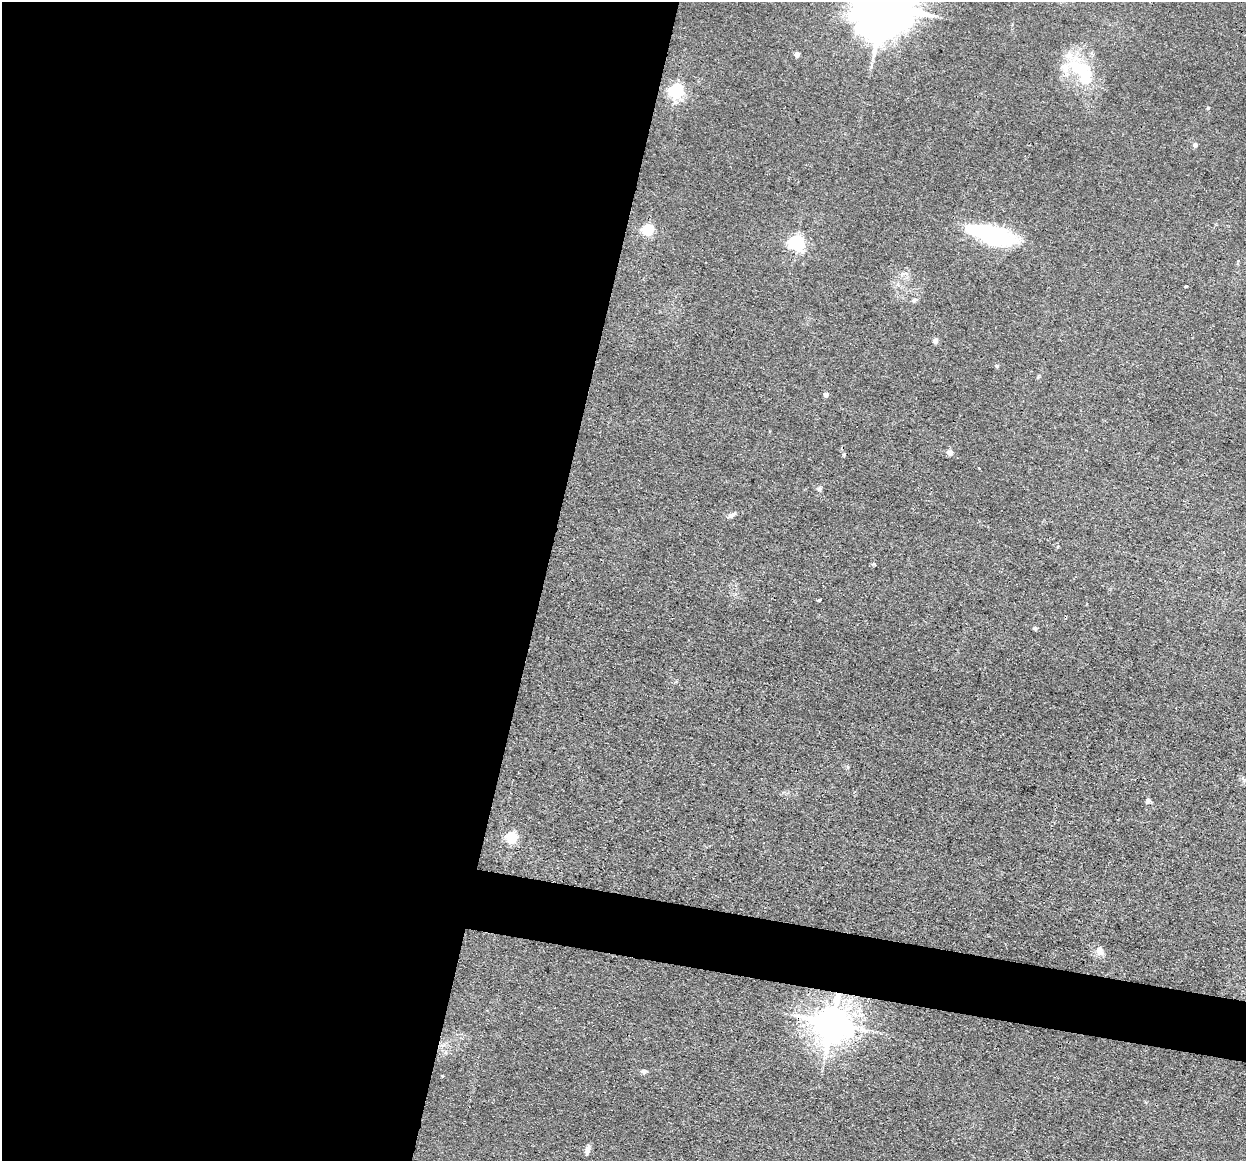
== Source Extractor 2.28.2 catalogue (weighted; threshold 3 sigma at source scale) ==
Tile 5 of 4 x 4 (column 1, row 2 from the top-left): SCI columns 1-1244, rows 2561-3719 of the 4975 x 5000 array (HDU 1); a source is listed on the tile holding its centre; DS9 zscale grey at full resolution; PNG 1248 x 1163 px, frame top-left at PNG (2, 2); no overlay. Shown black and unused: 47% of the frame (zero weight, under 3 of 4 exposures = <1% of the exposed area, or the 3 px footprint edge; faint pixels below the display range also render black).
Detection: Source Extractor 2.28.2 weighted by HDU 2 'WHT'; one run over the whole footprint, this tile lists its part. Background 0.046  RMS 0.0054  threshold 0.0245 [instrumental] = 3 sigma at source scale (4.5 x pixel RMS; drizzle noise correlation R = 1.50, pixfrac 1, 0.05/0.05 arcsec/px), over >= 5 px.
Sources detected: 30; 1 inside a brighter object's white glare — not listed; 2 inside a brighter listed object's ellipse — not listed separately; the other 27 listed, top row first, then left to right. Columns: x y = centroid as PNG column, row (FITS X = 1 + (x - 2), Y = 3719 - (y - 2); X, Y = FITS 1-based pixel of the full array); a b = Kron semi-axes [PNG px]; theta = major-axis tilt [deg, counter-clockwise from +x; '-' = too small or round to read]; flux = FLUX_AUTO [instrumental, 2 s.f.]
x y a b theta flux
884 6 19 16 68 4300
797 54 4 4 - 4
1080 69 41 20 -31 30
676 91 6 6 - 140
1208 108 4 3 - 0.76
1195 145 5 5 - 1.7
648 230 5 5 - 66
991 235 47 16 -17 65
796 243 6 6 - 170
1186 286 3 3 - 0.86
914 300 7 6 - 1.2
935 340 6 5 - 2.4
997 366 5 4 - 0.91
826 395 4 4 - 3
949 452 6 6 - 3.2
819 489 7 5 -53 1.2
731 515 11 5 27 2.3
874 564 5 4 - 0.76
819 600 3 3 - 1.2
1035 628 4 3 - 1.3
1148 801 6 5 - 1.4
512 837 6 5 - 60
1100 951 13 10 -78 3.7
832 1023 10 10 - 1500
644 1071 7 6 - 1.5
442 1076 4 4 - 0.39
587 1150 12 5 75 2.2
Overlapping masked pixels (flux is a lower limit): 1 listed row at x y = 832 1023
Isophote crosses this tile's border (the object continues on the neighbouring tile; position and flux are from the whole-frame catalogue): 1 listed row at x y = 884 6